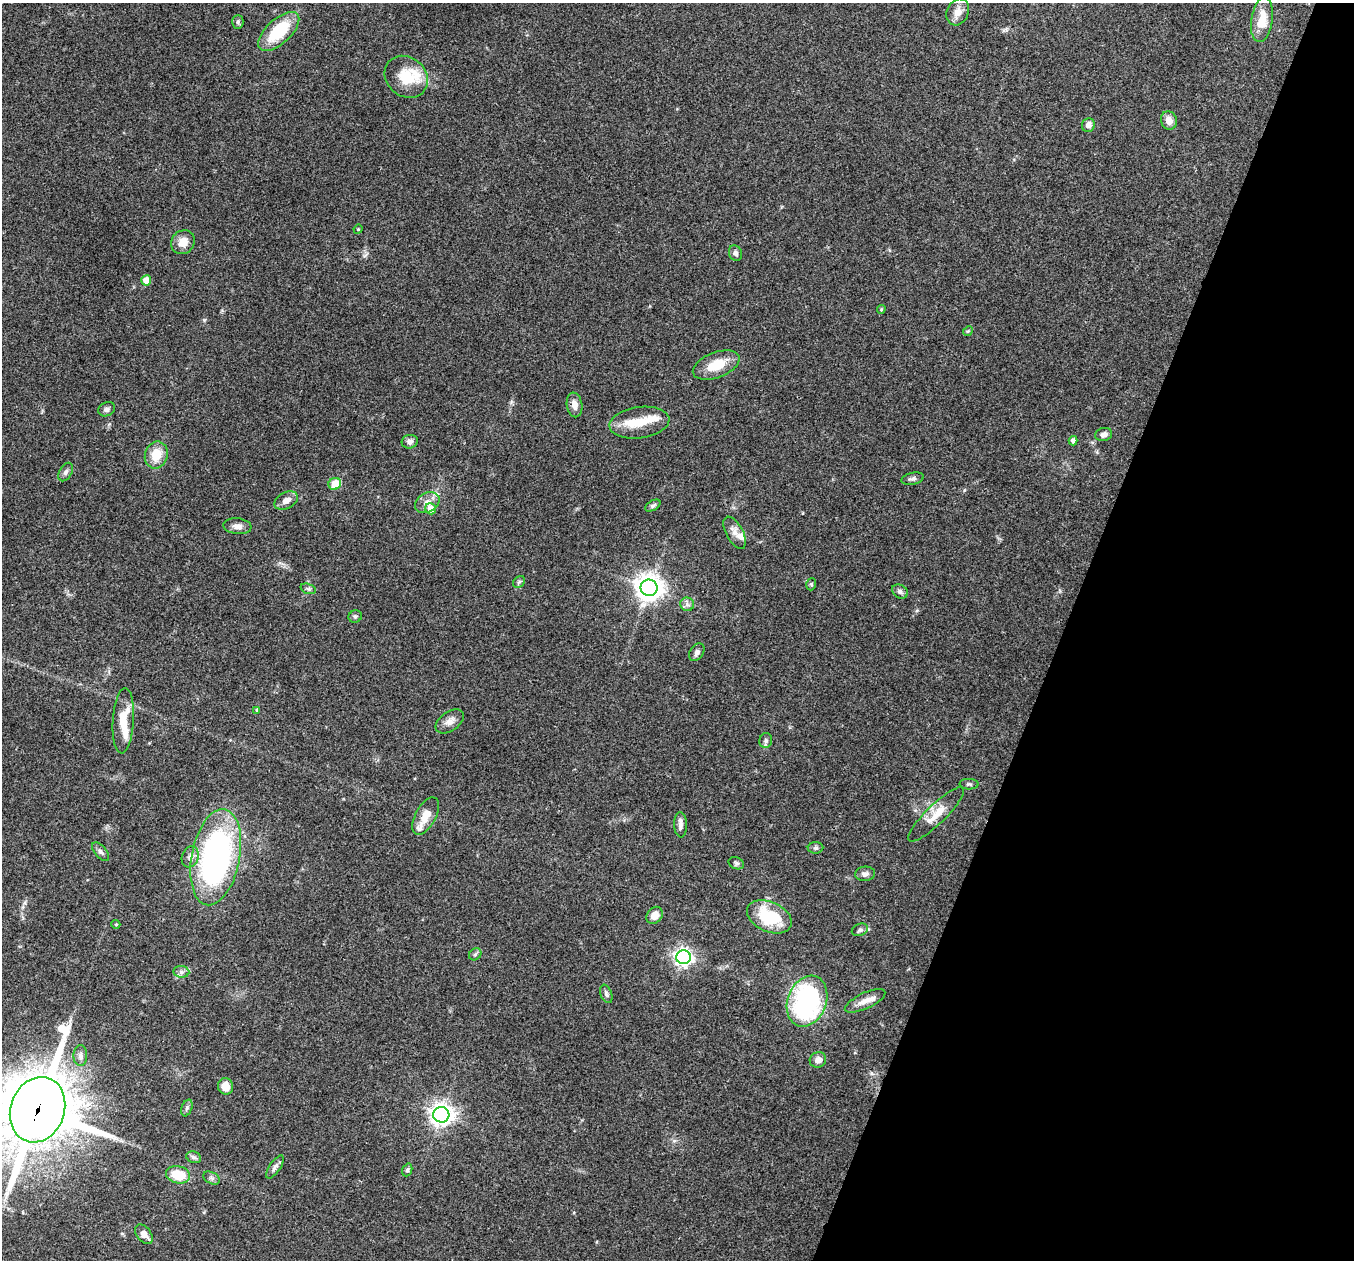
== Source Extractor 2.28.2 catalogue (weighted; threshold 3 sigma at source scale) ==
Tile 8 of 4 x 4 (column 4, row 2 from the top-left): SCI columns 4061-5412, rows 2651-3908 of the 5418 x 5431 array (HDU 1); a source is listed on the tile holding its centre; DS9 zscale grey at full resolution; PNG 1356 x 1262 px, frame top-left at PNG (2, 3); each listed source drawn as its Kron ellipse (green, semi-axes under 4 px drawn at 4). Shown black and unused: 21% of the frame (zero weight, under 3 of 4 exposures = <1% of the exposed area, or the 3 px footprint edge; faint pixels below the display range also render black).
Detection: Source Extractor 2.28.2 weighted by HDU 2 'WHT'; one run over the whole footprint, this tile lists its part. Background 0.079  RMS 0.0058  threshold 0.0261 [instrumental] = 3 sigma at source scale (4.5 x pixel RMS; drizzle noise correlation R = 1.50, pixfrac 1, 0.05/0.05 arcsec/px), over >= 5 px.
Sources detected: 80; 6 inside a brighter listed object's ellipse — not listed separately; the other 74 listed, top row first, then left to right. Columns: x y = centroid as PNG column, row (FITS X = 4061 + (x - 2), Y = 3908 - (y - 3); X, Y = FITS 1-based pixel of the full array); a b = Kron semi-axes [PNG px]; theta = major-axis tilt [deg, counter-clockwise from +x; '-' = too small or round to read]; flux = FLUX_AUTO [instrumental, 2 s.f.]
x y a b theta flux
958 12 14 10 64 5.3
1262 20 22 10 81 11
238 22 7 5 89 1.2
279 31 25 12 43 27
406 77 23 19 -41 18
1169 120 9 8 - 4.8
1088 125 7 6 - 3.3
358 229 4 4 - 0.6
183 242 13 11 44 6.8
735 253 8 6 -69 2
146 280 5 5 - 7.8
881 309 4 3 - 0.64
968 331 5 4 - 0.72
716 365 24 12 21 14
575 405 12 7 -81 4.2
107 409 9 6 26 1.9
639 423 30 15 8 13
1104 435 8 6 15 2.5
1073 441 5 4 - 2.5
410 442 8 6 15 2.3
156 455 14 11 70 10
66 472 10 6 61 1.6
913 479 11 6 12 1.9
335 484 6 6 - 11
286 500 12 8 28 4.1
427 502 13 9 27 4.8
653 505 8 5 31 1.4
431 509 6 5 - 5.9
237 526 14 8 -7 3.5
735 533 18 8 -61 4.2
519 582 6 5 - 1
811 584 6 4 72 0.86
649 588 8 8 - 650
308 589 8 5 -19 1.2
900 591 8 6 -33 1.7
687 604 7 6 - 1.8
355 616 7 6 - 1.1
697 652 10 6 57 1.9
257 710 4 4 - 0.78
123 721 33 10 86 13
450 721 16 9 35 4
766 741 7 6 - 1.9
969 784 9 5 -1 1.2
936 814 37 9 44 9.9
426 816 20 10 62 7.5
680 825 12 6 -87 2.5
816 848 8 5 2 1.3
101 852 11 6 -50 1.9
190 857 11 8 71 3.1
216 857 49 24 79 170
736 863 8 6 -25 1.3
865 874 10 7 4 2.5
655 915 9 7 49 5.1
769 917 23 15 -24 29
116 924 4 4 - 0.77
860 930 8 6 23 1.6
475 954 7 5 44 1.2
683 957 7 7 - 230
181 972 8 5 -6 1.9
606 994 9 5 -69 1.6
807 1001 26 19 69 100
865 1001 22 8 25 5.9
80 1056 10 7 90 2.4
818 1060 8 7 - 3.4
225 1086 8 7 - 6.3
187 1108 9 5 70 1.3
38 1110 33 27 70 4300
441 1115 8 8 - 400
194 1157 8 5 -20 1.4
275 1167 13 5 56 2.1
407 1170 6 5 - 1.2
178 1175 12 8 -13 14
211 1178 9 5 -26 1.6
144 1234 11 7 -53 3.7
Overlapping masked pixels (flux is a lower limit): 1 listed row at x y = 38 1110
Isophote crosses this tile's border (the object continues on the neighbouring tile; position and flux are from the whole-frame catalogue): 1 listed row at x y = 38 1110